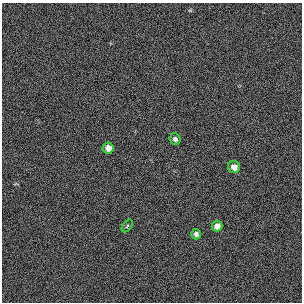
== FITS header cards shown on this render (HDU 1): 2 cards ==
NAXIS1  =                  300 / length of original image axis
NAXIS2  =                  300 / length of original image axis

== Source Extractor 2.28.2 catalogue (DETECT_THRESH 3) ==
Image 300 x 300 px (HDU 1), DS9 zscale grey, 1 PNG px = 1 image px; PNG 304 x 304 px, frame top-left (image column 1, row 300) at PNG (2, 3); each listed source drawn as its Kron ellipse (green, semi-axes under 4 px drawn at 4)
Background 385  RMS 67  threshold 200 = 3 sigma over >= 5 px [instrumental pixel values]
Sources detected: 6; all 6 listed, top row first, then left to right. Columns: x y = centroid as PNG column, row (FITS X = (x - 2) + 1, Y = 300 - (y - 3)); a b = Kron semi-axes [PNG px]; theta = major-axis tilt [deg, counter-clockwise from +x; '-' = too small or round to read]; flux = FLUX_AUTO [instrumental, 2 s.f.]
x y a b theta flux
175 139 5 5 - 13000
108 148 5 5 - 27000
234 167 6 6 - 25000
127 226 7 4 54 6100
217 226 5 5 - 24000
196 234 5 4 - 12000